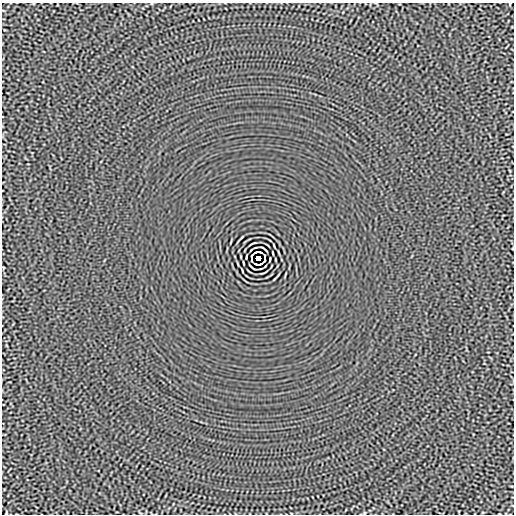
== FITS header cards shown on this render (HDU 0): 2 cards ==
NAXIS1  =                  512
NAXIS2  =                  512

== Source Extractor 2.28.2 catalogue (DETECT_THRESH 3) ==
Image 512 x 512 px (HDU 0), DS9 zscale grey, 1 PNG px = 1 image px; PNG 516 x 516 px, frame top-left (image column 1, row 512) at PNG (2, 3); no overlay
Background -3.40e-06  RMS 0.0015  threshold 0.00439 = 3 sigma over >= 5 px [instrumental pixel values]
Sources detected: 12; all 12 listed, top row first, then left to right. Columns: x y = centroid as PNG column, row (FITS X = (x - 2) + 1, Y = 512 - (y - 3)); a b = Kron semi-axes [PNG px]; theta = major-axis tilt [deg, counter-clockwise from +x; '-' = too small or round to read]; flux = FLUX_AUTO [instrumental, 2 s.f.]
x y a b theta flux
264 249 7 2 -40 0.11
256 252 5 2 - 0.085
251 256 4 2 - 0.078
265 256 3 2 - 0.084
258 258 4 4 - 3.7
251 260 3 2 - 0.084
265 260 4 2 - 0.078
243 263 4 2 - 0.082
256 264 4 2 - 0.081
260 264 5 2 - 0.087
252 267 7 2 -40 0.11
6 513 4 2 - 0.077
At the frame edge (FLAGS 8, measured only in part): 1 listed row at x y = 6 513